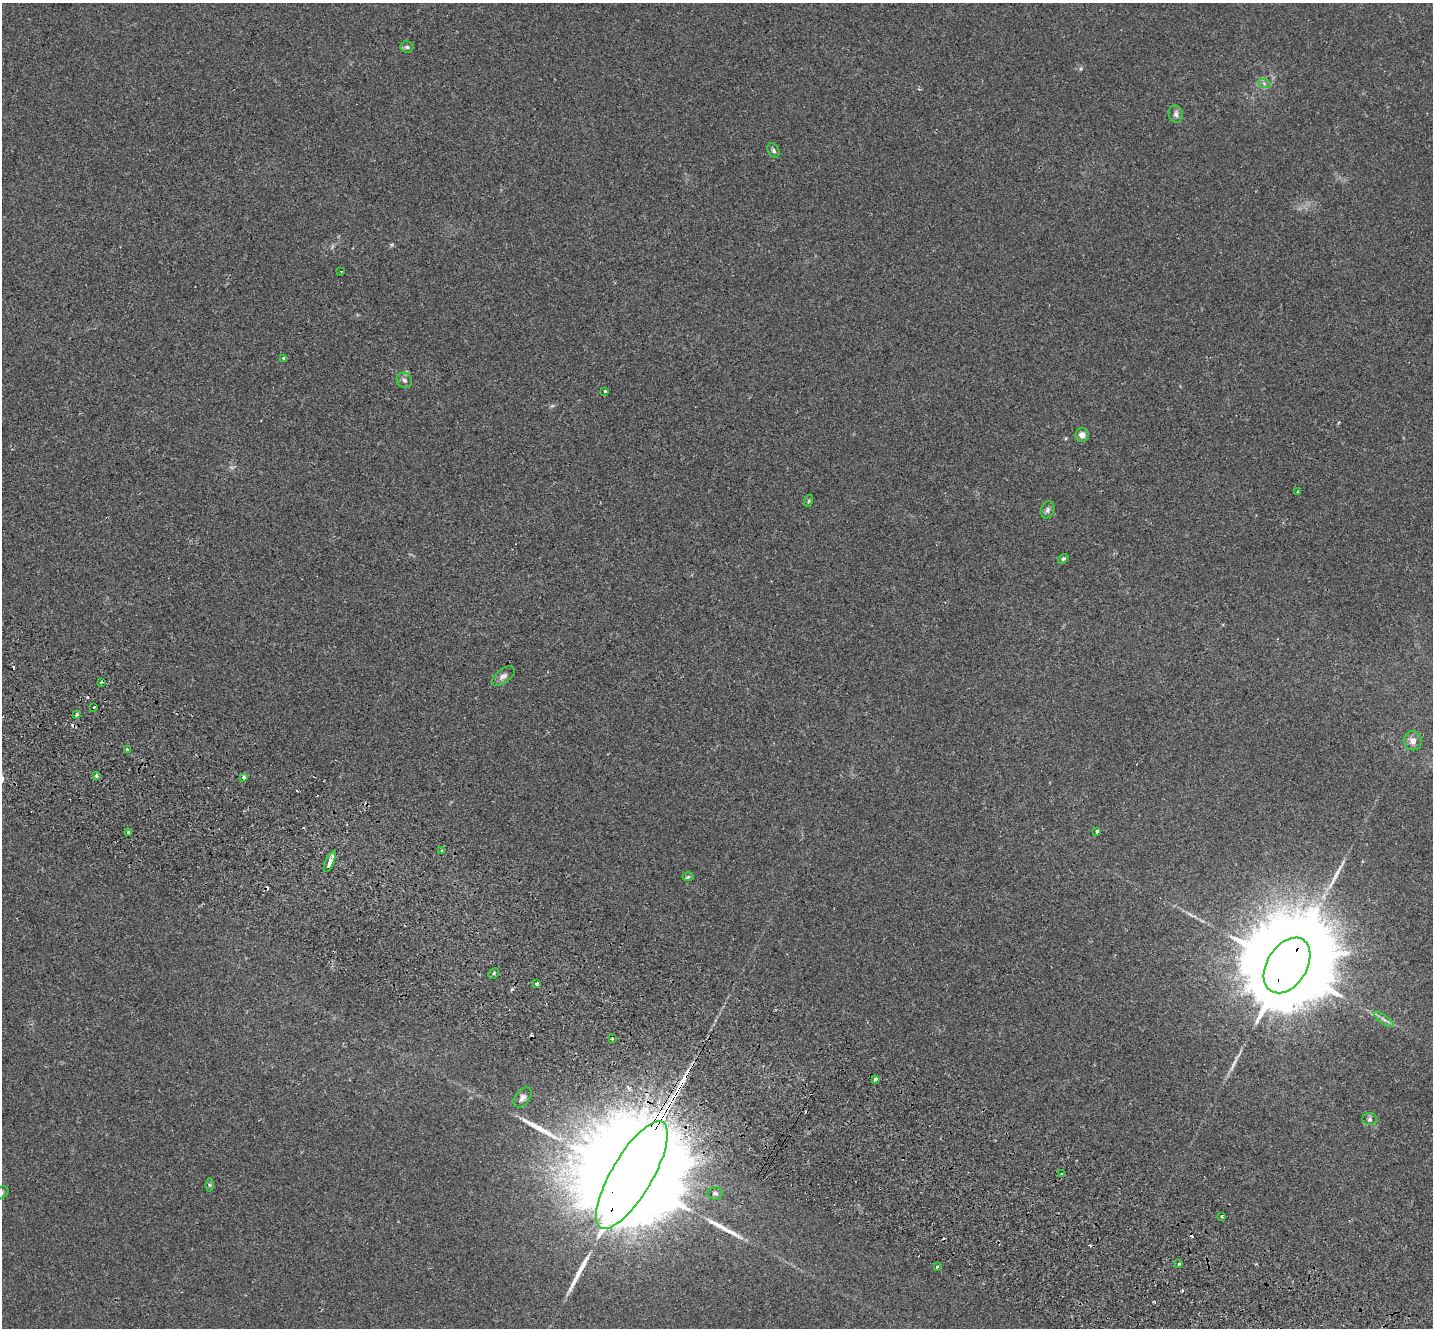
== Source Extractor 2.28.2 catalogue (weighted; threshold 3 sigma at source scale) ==
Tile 6 of 4 x 4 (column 2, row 2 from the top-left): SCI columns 1466-2896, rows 2990-4315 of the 5789 x 5842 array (HDU 1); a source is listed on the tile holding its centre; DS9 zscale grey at full resolution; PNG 1435 x 1330 px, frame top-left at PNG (2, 3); each listed source drawn as its Kron ellipse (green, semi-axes under 4 px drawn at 4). Shown black and unused: <1% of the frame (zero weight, under 2 of 3 exposures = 3% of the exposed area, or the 3 px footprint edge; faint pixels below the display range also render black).
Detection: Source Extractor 2.28.2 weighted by HDU 2 'WHT'; one run over the whole footprint, this tile lists its part. Background 0.0141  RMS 0.0061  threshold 0.0276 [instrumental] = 3 sigma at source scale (4.5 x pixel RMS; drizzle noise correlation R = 1.50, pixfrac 1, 0.05/0.05 arcsec/px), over >= 5 px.
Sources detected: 56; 9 cosmic-ray / hot-pixel residue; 5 long thin detections or spike segments (spike, bleed or trail) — neither listed nor drawn; the other 42 listed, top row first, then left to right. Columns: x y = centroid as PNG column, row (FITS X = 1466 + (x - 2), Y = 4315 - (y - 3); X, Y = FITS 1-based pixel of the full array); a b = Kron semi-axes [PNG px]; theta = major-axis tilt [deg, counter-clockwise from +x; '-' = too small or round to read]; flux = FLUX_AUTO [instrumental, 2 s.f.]
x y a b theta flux
407 47 7 5 -3 1.2
1264 83 6 4 -19 1.2
1176 114 9 7 -74 2
774 150 8 5 -59 1.3
341 271 3 2 - 0.48
284 358 3 3 - 0.84
404 380 8 7 - 1.8
605 391 3 3 - 1.8
1082 435 7 7 - 3.5
1297 492 3 2 - 0.46
808 501 6 4 70 0.69
1048 510 9 6 68 1.8
1063 559 5 4 - 0.91
503 676 13 6 37 2.5
101 682 3 3 - 2.5
94 707 3 3 - 1.5
76 715 4 3 - 1.3
1413 741 9 9 - 3.9
127 749 3 3 - 1.9
96 776 3 3 - 1.7
244 777 3 3 - 2.2
1097 831 3 3 - 15
128 833 3 3 - 4
442 850 4 2 - 0.63
330 862 11 3 66 11
688 877 6 4 1 0.89
1287 965 30 20 58 19000
493 973 6 5 - 1.2
537 984 3 3 - 3.2
1384 1019 12 3 -35 1.7
612 1039 3 3 - 0.8
875 1079 4 3 - 2.3
522 1097 11 7 51 2.5
1370 1119 7 6 - 1.6
1062 1174 4 3 - 1.4
632 1175 61 20 59 42000
209 1185 6 4 -89 0.87
2 1193 8 5 41 1.2
715 1193 7 6 - 1.5
1222 1217 3 3 - 1.3
1179 1264 3 2 - 1.2
937 1267 4 3 - 4
Overlapping masked pixels (flux is a lower limit): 2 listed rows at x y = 1287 965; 632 1175
Isophote crosses this tile's border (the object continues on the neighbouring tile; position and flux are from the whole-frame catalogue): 1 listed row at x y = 2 1193